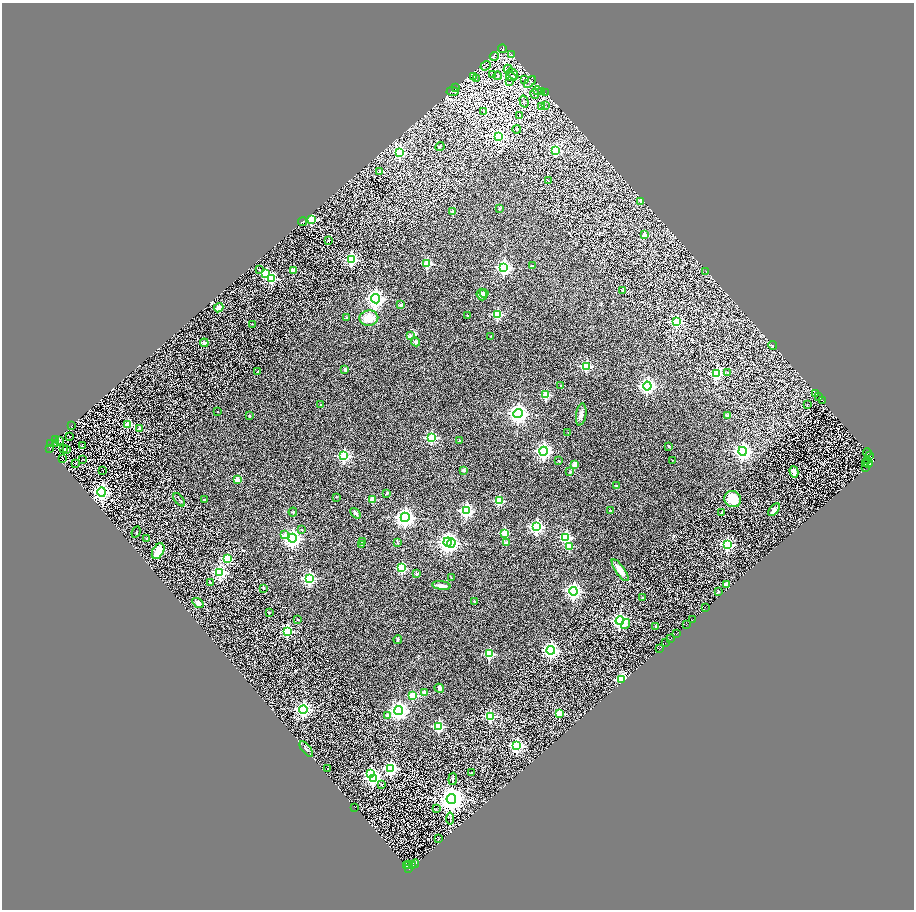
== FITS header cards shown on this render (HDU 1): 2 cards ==
NAXIS1  =                 1824
NAXIS2  =                 1815

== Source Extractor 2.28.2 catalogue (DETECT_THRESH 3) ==
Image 1824 x 1815 px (HDU 1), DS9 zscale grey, zoomed out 1/2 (1 PNG px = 2 x 2 image px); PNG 916 x 912 px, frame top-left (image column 1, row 1814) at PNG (2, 3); each listed source drawn as its Kron ellipse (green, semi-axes under 4 px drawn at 4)
Background 0.641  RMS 0.37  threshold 1.1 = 3 sigma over >= 5 px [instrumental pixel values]
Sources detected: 259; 46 cannot appear on this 1/2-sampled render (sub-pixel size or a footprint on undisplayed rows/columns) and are neither listed nor drawn; the other 213 listed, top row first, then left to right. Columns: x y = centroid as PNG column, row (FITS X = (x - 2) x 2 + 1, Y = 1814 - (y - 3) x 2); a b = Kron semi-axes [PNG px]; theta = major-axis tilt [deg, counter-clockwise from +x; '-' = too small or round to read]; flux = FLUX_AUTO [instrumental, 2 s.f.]
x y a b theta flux
502 49 4 3 - 67
511 55 3 2 - 48
494 56 4 3 - 77
486 66 5 1 - 46
508 69 4 2 - 48
513 74 6 4 -48 200
492 75 3 1 - 23
474 76 3 2 - 29
497 76 4 2 - 56
511 76 5 1 - 55
477 78 3 3 - 54
525 79 3 2 - 39
509 82 2 1 - 46
530 82 7 3 45 120
456 88 3 2 - 26
537 90 4 2 - 64
453 91 6 3 -3 72
542 92 3 2 - 24
545 93 2 2 - 22
535 94 5 3 - 110
524 101 6 2 -74 77
545 106 3 2 - 41
541 107 3 2 - 51
483 111 4 3 - 72
519 115 2 1 - 17
517 129 4 3 - 110
499 136 4 4 - 9200
440 147 5 3 - 61
556 150 4 3 - 6100
400 152 4 3 - 5500
380 172 2 2 - 670
548 181 2 2 - 21
641 202 3 2 - 860
499 208 3 3 - 70
452 212 4 3 - 140
311 220 3 3 - 5100
302 222 4 2 - 52
645 235 2 2 - 810
329 240 2 2 - 170
351 260 4 4 - 12000
427 264 3 3 - 4200
532 266 2 2 - 120
504 267 4 4 - 14000
260 269 2 2 - 50
294 270 2 2 - 1400
706 271 2 1 - 19
266 273 3 3 - 4000
272 279 3 3 - 5800
623 290 3 3 - 110
482 294 6 5 - 360
484 294 4 3 - 630
376 299 4 4 - 31000
401 305 2 2 - 490
219 308 5 4 - 380
467 315 2 1 - 47
497 315 3 3 - 4800
346 317 2 2 - 63
369 318 9 7 2 1100
677 322 4 3 - 6100
253 324 3 2 - 38
410 336 2 2 - 820
491 336 2 1 - 35
416 342 4 4 - 130
204 343 4 3 - 190
773 346 4 3 - 74
586 366 3 3 - 5600
345 370 4 3 - 150
257 372 3 2 - 84
727 372 2 2 - 65
716 374 4 3 - 8600
561 385 2 2 - 54
647 386 4 4 - 24000
816 393 2 1 - 440
546 395 3 3 - 3700
819 397 4 2 - 770
823 401 2 1 - 470
807 404 2 1 - 23
321 405 2 2 - 280
217 412 2 2 - 86
518 414 4 4 - 43000
581 414 11 5 81 320
249 416 3 2 - 42
727 416 2 2 - 650
72 425 2 1 - 18
128 425 3 3 - 4200
139 428 2 2 - 550
568 432 2 2 - 51
70 437 3 2 - 45
431 438 3 3 - 7000
55 440 2 1 - 21
60 441 2 1 - 21
459 441 2 2 - 120
50 444 2 1 - 57
56 444 2 2 - 26
82 445 3 1 - 25
669 446 2 2 - 150
50 448 2 2 - 84
64 449 2 1 - 19
66 449 4 2 - 31
543 451 4 4 - 22000
742 451 4 4 - 27000
867 452 4 2 - 1400
344 456 4 3 - 9200
870 456 2 1 - 890
62 459 2 1 - 21
83 459 2 1 - 19
672 460 2 1 - 26
867 460 3 2 - 120
559 461 2 2 - 120
76 463 3 2 - 19
868 463 4 1 - 1600
575 464 2 2 - 1100
866 464 2 1 - 450
865 467 4 2 - 470
464 470 2 2 - 400
103 471 2 1 - 21
570 472 2 2 - 150
794 472 6 3 -75 460
238 480 2 2 - 1100
616 486 2 2 - 96
102 492 4 4 - 24000
387 493 4 3 - 76
337 497 2 2 - 33
204 499 2 2 - 57
373 499 3 3 - 1900
733 499 8 8 - 1200
179 500 8 3 -52 110
499 501 3 3 - 4400
774 510 7 3 49 280
466 511 4 4 - 13000
610 511 2 2 - 180
293 512 4 3 - 77
722 512 2 2 - 240
356 513 6 4 -49 150
405 517 4 4 - 38000
537 527 4 4 - 14000
302 529 2 2 - 52
136 532 5 1 - 35
505 533 3 3 - 3100
285 535 4 3 - 600
565 537 3 3 - 6800
147 538 3 2 - 66
292 538 4 4 - 30000
363 541 2 2 - 110
448 542 4 3 - 34000
397 543 4 2 - 45
451 543 5 4 - 9700
506 543 2 2 - 620
361 544 2 2 - 210
727 545 4 4 - 11000
569 546 3 3 - 1600
158 551 8 5 60 1300
227 558 3 3 - 3900
402 568 3 3 - 5700
620 570 13 4 -55 600
220 572 4 4 - 11000
416 574 2 2 - 450
451 577 3 2 - 32
309 578 4 4 - 11000
210 583 2 2 - 130
727 584 2 2 - 1100
441 585 9 3 -7 410
263 588 2 2 - 160
573 591 4 4 - 23000
719 592 2 2 - 79
642 598 2 2 - 44
474 601 2 2 - 100
198 603 6 4 -34 270
706 608 3 1 - 310
269 613 2 2 - 160
297 620 3 3 - 34
692 620 2 1 - 78
620 621 4 4 - 21000
626 624 5 3 - 400
686 625 3 1 - 280
656 626 2 2 - 140
288 631 4 3 - 6400
677 633 3 1 - 140
671 638 3 1 - 200
398 639 4 3 - 67
666 643 2 1 - 140
659 649 2 1 - 97
551 650 4 4 - 21000
489 654 3 3 - 5500
622 680 3 3 - 10000
439 688 5 4 - 140
425 693 2 2 - 1300
413 695 3 3 - 3400
303 709 4 4 - 19000
399 710 4 4 - 30000
559 713 3 3 - 2700
388 716 2 2 - 700
490 716 4 3 - 7000
439 726 3 3 - 6800
517 746 4 4 - 13000
306 749 9 3 -52 230
328 769 2 2 - 68
390 769 4 4 - 13000
471 773 4 2 - 35
371 774 4 3 - 11000
373 778 4 3 - 10000
453 779 6 3 82 88
381 784 3 2 - 49
451 799 5 5 - 89000
355 807 2 1 - 170
436 808 3 3 - 27
450 818 6 2 84 60
438 839 2 2 - 19
415 864 4 2 - 930
408 865 3 1 - 290
412 865 3 2 - 510
406 866 2 2 - 250
408 868 3 2 - 250
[46 sub-pixel or undisplayed-footprint detections neither listed nor drawn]